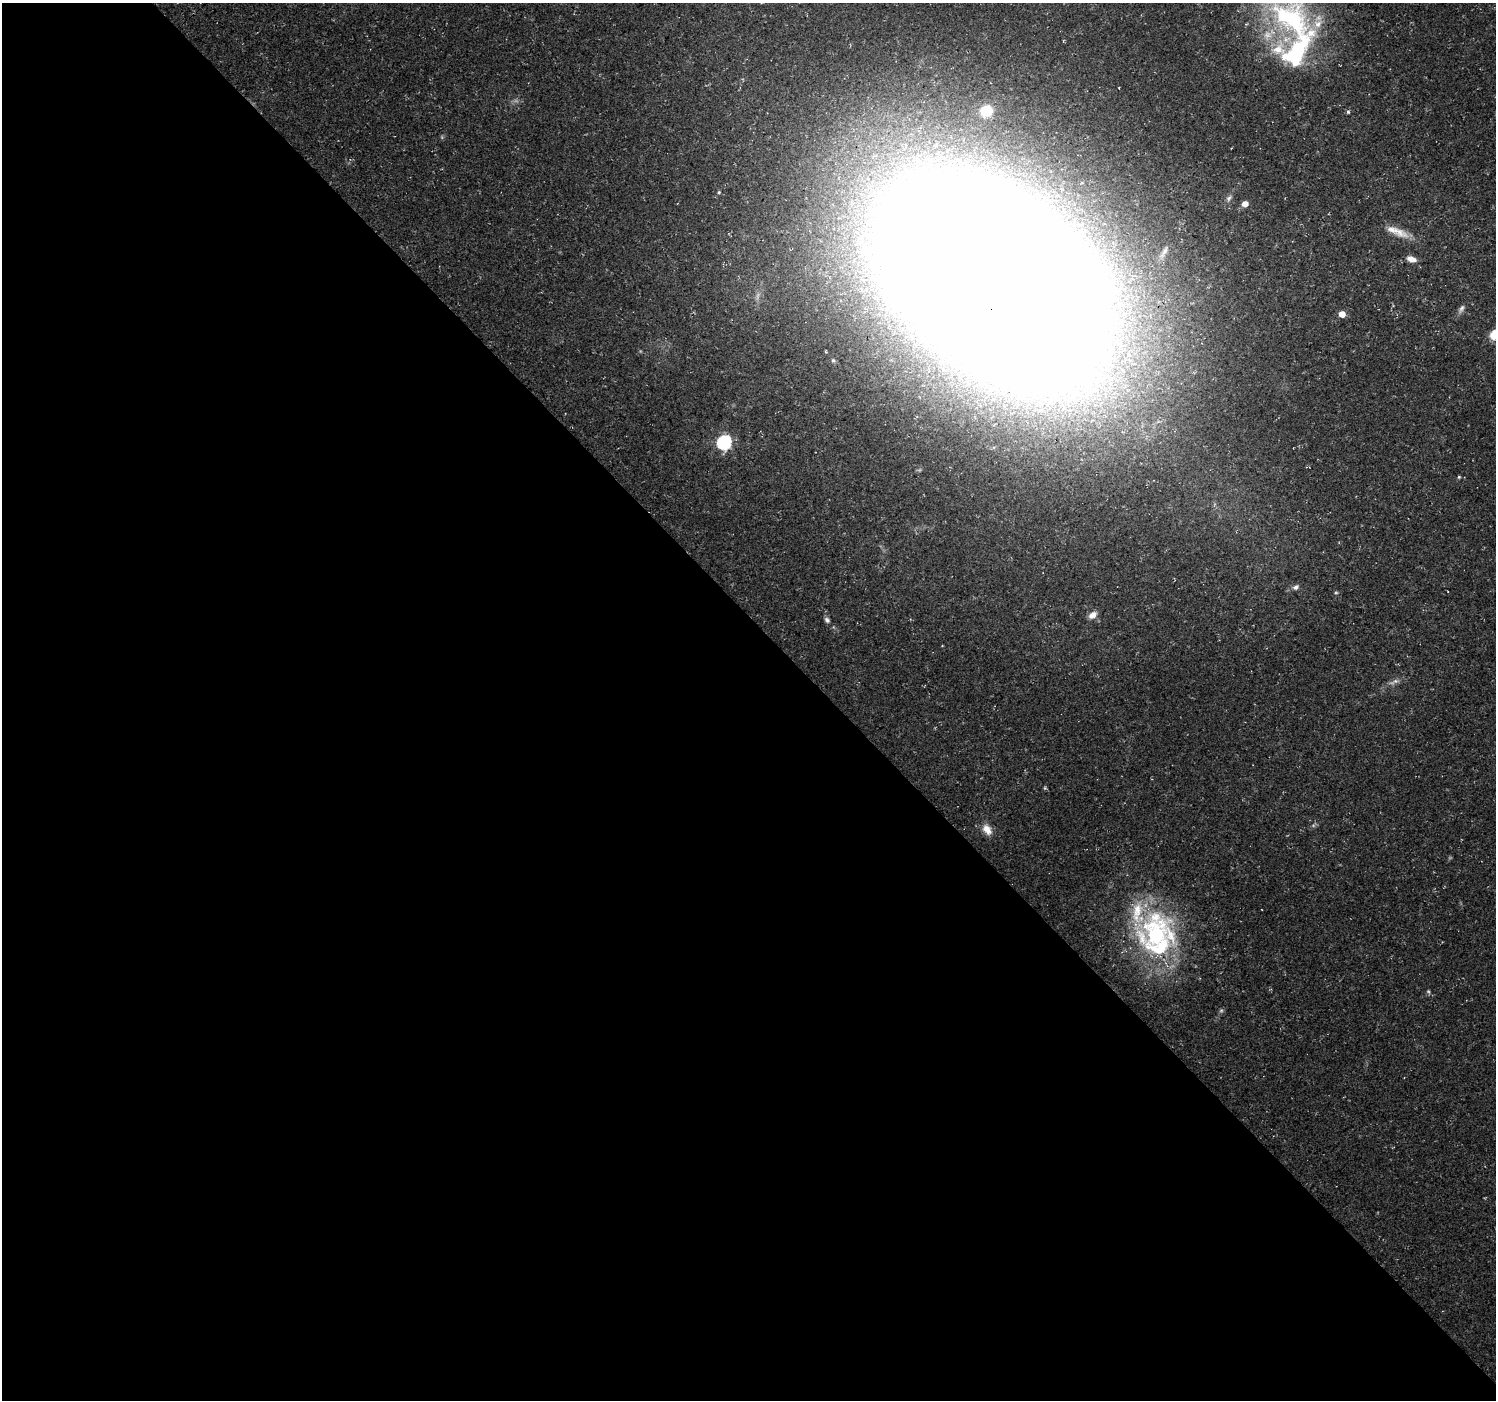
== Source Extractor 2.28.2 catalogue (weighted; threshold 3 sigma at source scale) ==
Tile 9 of 4 x 4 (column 1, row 3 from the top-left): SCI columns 88-1581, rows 1613-3010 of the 6110 x 6084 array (HDU 1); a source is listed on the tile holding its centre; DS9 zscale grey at full resolution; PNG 1498 x 1402 px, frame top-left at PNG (2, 3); no overlay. Shown black and unused: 56% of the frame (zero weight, under 3 of 4 exposures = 5% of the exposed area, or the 3 px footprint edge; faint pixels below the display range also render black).
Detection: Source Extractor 2.28.2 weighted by HDU 2 'WHT'; one run over the whole footprint, this tile lists its part. Background 0.0834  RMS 0.0048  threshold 0.0217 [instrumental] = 3 sigma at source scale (4.5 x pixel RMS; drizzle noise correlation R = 1.50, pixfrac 1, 0.0396/0.0396 arcsec/px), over >= 5 px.
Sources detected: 32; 3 too faint to see at this stretch — not listed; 4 inside a brighter listed object's ellipse — not listed separately; the other 25 listed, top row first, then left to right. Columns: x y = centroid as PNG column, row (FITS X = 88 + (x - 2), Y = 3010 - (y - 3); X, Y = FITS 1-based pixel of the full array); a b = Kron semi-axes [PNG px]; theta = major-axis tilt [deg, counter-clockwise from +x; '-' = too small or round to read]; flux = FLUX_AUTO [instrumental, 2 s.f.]
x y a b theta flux
1290 19 72 53 -57 110
986 111 10 9 - 16
1348 112 3 3 - 1.3
719 192 4 4 - 0.56
1229 198 9 6 62 1.5
1245 204 5 4 - 5.1
1397 232 33 9 -22 7.3
1164 252 19 5 58 2.3
1411 259 11 6 -18 3.5
997 278 144 74 -40 5300
1461 309 13 6 60 1.9
1342 314 5 5 - 6
1495 334 14 10 26 8.3
833 360 6 5 - 0.72
724 442 7 6 - 96
1459 477 5 4 - 0.55
1296 587 9 7 28 1.8
1336 593 5 3 - 0.55
1092 615 11 7 37 3.4
827 620 8 6 -49 1.4
1394 682 16 5 22 2.5
1045 788 5 4 - 0.59
987 829 15 10 -55 4.9
1156 935 60 49 68 88
1221 1010 6 5 - 0.82
Overlapping masked pixels (flux is a lower limit): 1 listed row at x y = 997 278
Isophote crosses this tile's border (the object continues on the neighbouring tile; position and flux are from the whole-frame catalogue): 3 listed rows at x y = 1290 19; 997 278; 1495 334